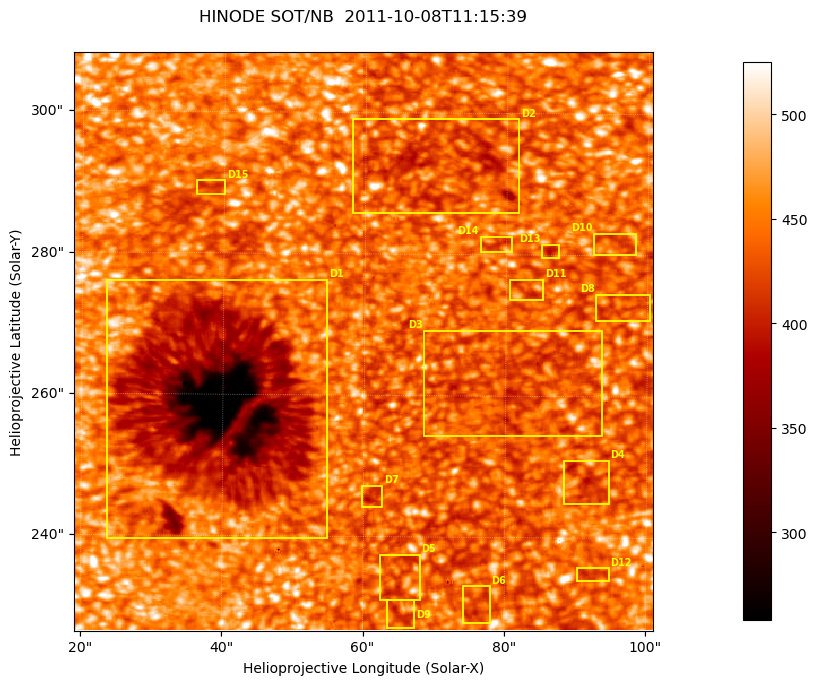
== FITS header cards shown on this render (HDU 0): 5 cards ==
TELESCOP= 'HINODE'
INSTRUME= 'SOT/NB'
DATE_OBS= '2011-10-08T11:15:39.393'
CTYPE1  = 'Solar-X'
CTYPE2  = 'Solar-Y'

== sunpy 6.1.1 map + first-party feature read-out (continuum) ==
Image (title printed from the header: HINODE SOT/NB  2011-10-08T11:15:39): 512 x 512 px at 0.16 arcsec/px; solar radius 960 arcsec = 6000 px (partial field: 0.2% of the solar disc is inside the frame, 100% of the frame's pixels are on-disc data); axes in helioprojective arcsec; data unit not stated in the header (colour bar unlabelled)
Orientation: roll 0.412 deg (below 1 deg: not rotated)
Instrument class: CONTINUUM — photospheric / low-chromospheric filtergram (TF Fe I 5576): granulation and sunspots, dark-feature search
Dark features (sunspots / pores): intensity divided by the frame's on-disc median (partial field: no limb-darkening profile); reference = the frame's on-disc median (the 8%-of-disc-diameter window exceeds this field); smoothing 3 px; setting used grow <= 0.95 with closing radius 2 px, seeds <= 0.88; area >= 65 px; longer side >= 6 px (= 0.96 arcsec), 3 px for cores <= 0.7; partial field; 15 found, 15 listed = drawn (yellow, D1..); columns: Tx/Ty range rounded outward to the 1 arcsec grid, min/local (2 s.f., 1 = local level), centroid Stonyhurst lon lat
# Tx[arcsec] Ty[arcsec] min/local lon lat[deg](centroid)
D1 23..55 239..277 0.54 +2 +22
D2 58..82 285..300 0.87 +5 +24
D3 68..94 254..270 0.89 +5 +22
D4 88..95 244..251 0.87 +6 +21
D5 62..68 231..238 0.89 +4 +20
D6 74..78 228..233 0.9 +5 +20
D7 59..63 244..248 0.87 +4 +21
D8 92..101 270..275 0.9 +6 +23
D9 63..68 227..231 0.89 +4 +20
D10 92..99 280..284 0.91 +6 +23
D11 80..86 273..277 0.9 +5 +23
D12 90..95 234..236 0.91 +6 +20
D13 85..88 279..282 0.87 +6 +23
D14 76..81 280..283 0.91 +5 +23
D15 36..41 288..291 0.91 +2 +24